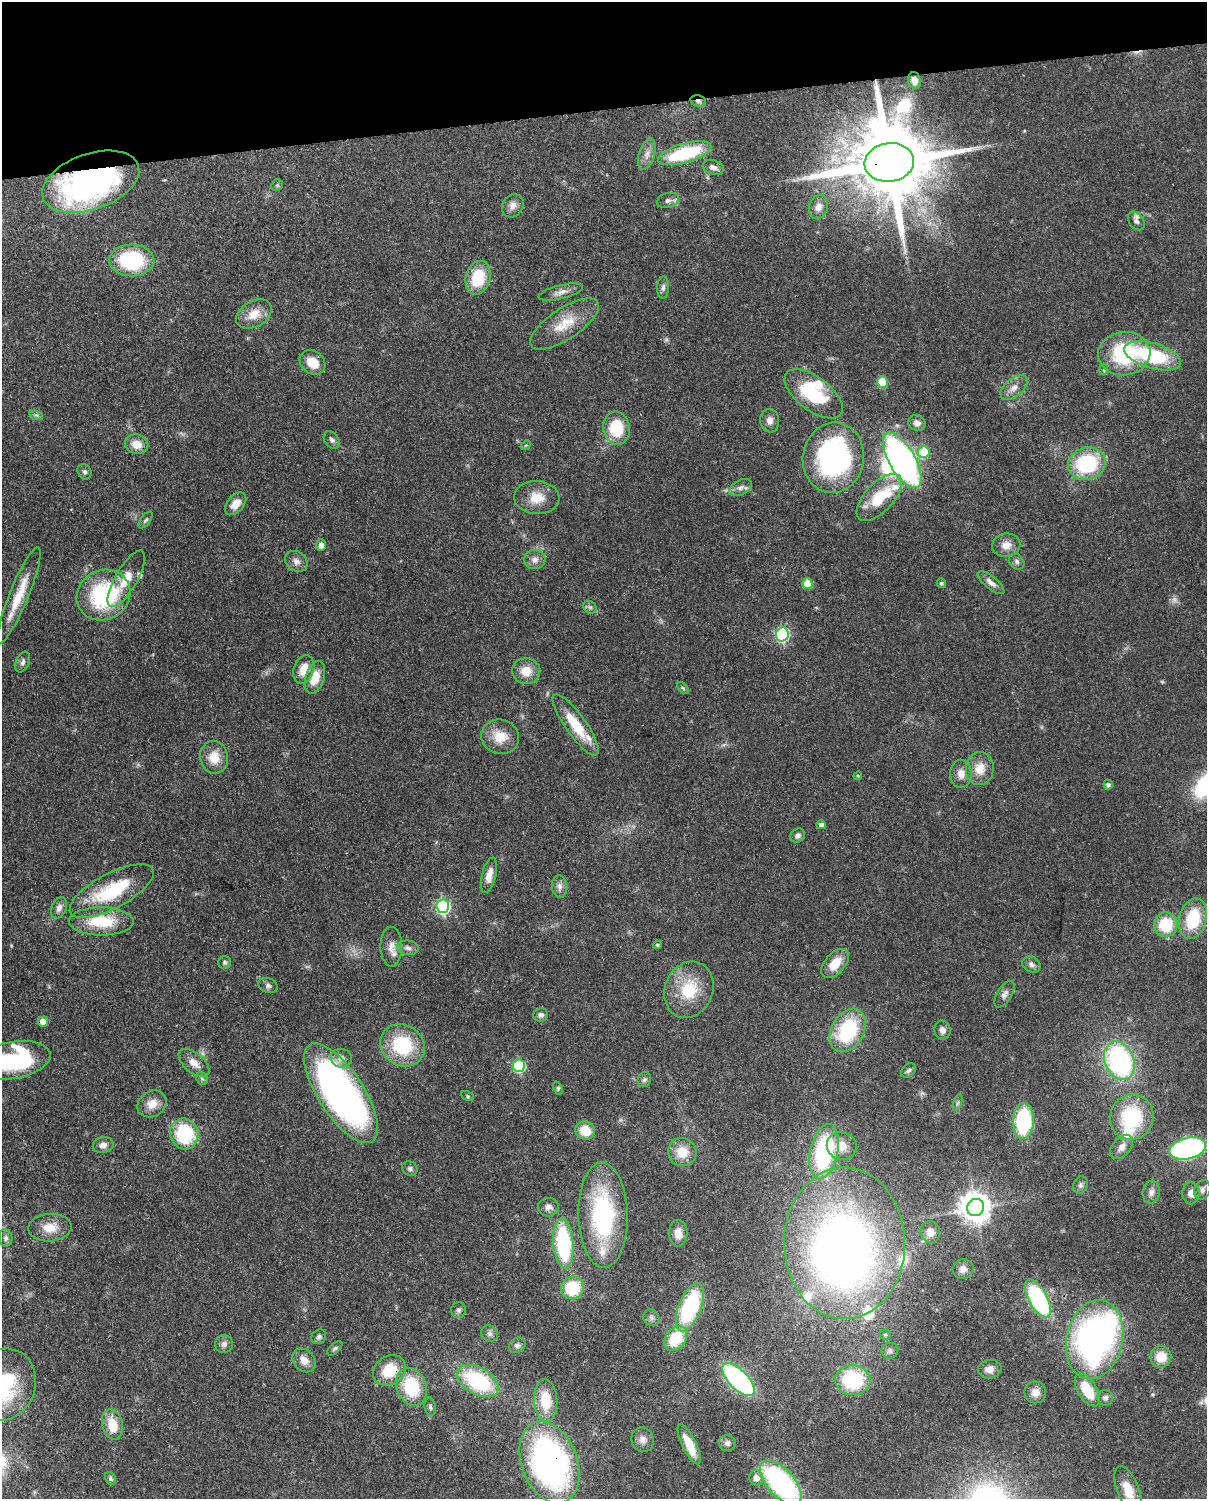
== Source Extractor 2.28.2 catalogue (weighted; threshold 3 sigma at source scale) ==
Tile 3 of 4 x 3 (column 3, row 1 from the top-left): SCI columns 2502-3706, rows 3149-4645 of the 5000 x 4911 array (HDU 1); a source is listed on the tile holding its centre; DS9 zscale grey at full resolution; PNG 1209 x 1501 px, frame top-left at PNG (2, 2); each listed source drawn as its Kron ellipse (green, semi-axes under 4 px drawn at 4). Shown black and unused: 7% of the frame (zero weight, under 3 of 4 exposures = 7% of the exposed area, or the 3 px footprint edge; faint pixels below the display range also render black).
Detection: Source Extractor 2.28.2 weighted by HDU 2 'WHT'; one run over the whole footprint, this tile lists its part. Background 0.0986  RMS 0.0041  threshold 0.0184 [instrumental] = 3 sigma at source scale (4.5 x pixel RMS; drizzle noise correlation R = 1.50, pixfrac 1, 0.05/0.05 arcsec/px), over >= 5 px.
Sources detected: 183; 2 too faint to see at this stretch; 4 inside a brighter object's white glare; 1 cosmic-ray / hot-pixel residue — neither listed nor drawn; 10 inside a brighter listed object's ellipse — not listed separately; the other 166 listed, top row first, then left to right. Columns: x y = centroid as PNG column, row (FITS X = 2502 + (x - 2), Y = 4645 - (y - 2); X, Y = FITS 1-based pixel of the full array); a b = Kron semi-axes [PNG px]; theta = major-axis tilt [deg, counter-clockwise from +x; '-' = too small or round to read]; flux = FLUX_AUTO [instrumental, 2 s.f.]
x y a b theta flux
914 81 8 6 -79 2.8
698 101 8 5 -13 1.3
685 153 27 9 16 32
647 154 16 8 73 3.2
889 162 25 19 7 6500
713 167 11 7 -17 2
91 182 50 28 19 130
277 185 6 5 - 0.65
668 200 11 7 16 1.7
513 206 12 10 55 2.7
818 207 12 9 75 3.2
1136 221 10 7 -54 1.6
132 260 22 16 0 35
478 278 17 12 75 16
663 287 11 6 88 1.4
561 292 22 7 13 2.9
254 314 19 13 30 6.7
565 324 40 15 33 12
1124 353 26 21 6 34
1153 356 29 12 -16 31
313 362 14 11 -38 7.3
1104 370 5 4 - 0.6
882 382 5 5 - 15
1014 388 16 9 40 3.4
814 394 34 16 -37 26
36 415 7 4 -18 0.84
770 421 12 9 -83 2.6
917 423 8 8 - 2.5
616 428 16 13 -80 17
332 440 10 7 -52 1.4
137 444 12 10 -13 5.1
526 445 6 4 42 0.48
924 452 6 6 - 14
833 458 35 30 81 76
902 460 31 13 -60 160
1087 464 19 16 17 33
84 472 8 6 -58 1.1
741 488 12 7 27 2
879 497 29 14 47 16
537 498 22 16 -3 7.7
236 504 13 8 49 4.9
145 520 10 5 53 0.91
321 545 6 5 - 2.4
1006 545 14 11 10 3.9
535 560 11 9 14 2.4
296 561 12 9 -33 2.5
1017 562 9 6 -47 1.3
126 579 32 11 60 8.2
941 583 5 5 - 0.83
991 583 16 6 -39 2.6
807 584 5 5 - 9.2
19 595 52 9 68 12
103 595 28 24 30 43
590 607 7 6 - 0.99
782 635 7 6 - 63
23 662 11 6 67 1.4
304 669 14 10 71 6
526 671 14 13 - 6.5
315 677 17 9 72 7.8
683 688 7 4 -45 0.62
576 725 37 10 -54 14
500 737 19 17 -20 8.1
214 757 16 14 -81 7
980 769 16 14 84 6.5
961 774 14 11 -89 3.7
858 776 4 4 - 0.47
1108 785 5 4 - 1.4
821 825 5 4 - 2
798 835 8 6 42 1.5
489 875 18 7 76 4
560 886 11 7 -84 2.1
112 891 47 17 28 27
443 906 7 6 - 78
59 908 11 7 66 2.1
1193 919 21 13 77 20
101 921 32 14 0 16
1166 925 12 12 - 16
657 945 4 4 - 0.64
391 947 20 10 -89 3.9
408 948 11 7 -7 1.7
225 962 6 6 - 0.89
835 963 17 10 48 7.8
1031 964 9 7 -33 1.7
268 985 9 7 -23 1.3
689 990 29 24 67 17
1004 994 15 7 58 1.9
541 1015 7 6 - 1.2
43 1021 5 5 - 4.5
848 1030 23 16 61 32
942 1030 9 8 - 2.2
402 1045 23 20 -33 26
341 1058 10 9 - 2.6
13 1060 38 18 10 54
1119 1061 20 14 -67 71
194 1063 18 10 -40 4.2
519 1066 6 6 - 39
909 1070 8 6 43 0.99
202 1078 7 5 -67 0.77
644 1079 7 6 - 1
558 1088 7 4 -66 0.59
341 1093 58 22 -57 190
467 1096 6 4 -29 0.59
957 1103 8 3 71 0.79
152 1104 15 12 32 5.1
1132 1117 23 21 68 30
1023 1121 18 10 87 35
585 1130 10 9 - 8.7
184 1134 15 14 - 30
103 1145 10 8 13 2.2
842 1146 15 13 -20 6.5
1122 1147 14 8 49 3.3
1188 1148 19 10 14 86
682 1152 14 14 - 7.7
824 1152 28 14 78 55
410 1168 8 6 -31 1.1
1081 1185 9 7 70 1.3
1202 1190 10 8 68 1.7
1151 1192 11 8 81 2.3
1191 1193 11 8 -89 2.9
548 1207 10 9 - 2.3
975 1208 9 8 - 500
603 1215 53 24 -89 55
50 1228 22 13 4 6.9
930 1232 11 10 - 3.4
678 1233 13 9 -88 4.5
6 1238 8 6 -81 1.2
563 1243 25 10 -85 42
844 1243 76 60 -89 320
963 1269 10 10 - 2.5
572 1288 11 11 - 19
1038 1298 21 9 -62 58
690 1307 25 11 68 42
459 1310 8 7 - 1.1
651 1318 9 7 -48 1.6
490 1334 9 7 -44 1.4
885 1335 5 5 - 0.63
319 1337 8 7 - 1.2
676 1339 14 10 53 17
1095 1339 40 28 77 150
224 1344 9 9 - 1.7
517 1345 9 7 33 1.4
335 1349 9 5 41 0.85
890 1351 8 7 - 1.4
1161 1357 10 10 - 7.1
304 1360 13 10 -47 4
990 1369 12 9 10 3.2
389 1370 17 14 34 13
738 1380 21 9 -46 76
853 1380 18 15 -3 29
478 1381 23 13 -30 37
3 1385 37 32 65 44
411 1387 19 14 -69 22
1087 1390 18 9 -58 13
1035 1392 11 11 - 3.2
1105 1398 8 7 - 1.2
546 1401 21 11 -87 13
430 1407 9 5 -82 1
112 1425 15 10 -77 10
642 1440 12 11 - 2.9
727 1443 8 8 - 1.7
689 1444 22 7 -64 9.8
549 1462 42 28 -69 140
110 1478 7 5 -60 0.9
756 1478 7 7 - 3.9
781 1483 27 13 -49 82
1128 1490 25 11 -68 7.3
Overlapping masked pixels (flux is a lower limit): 6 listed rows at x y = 914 81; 698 101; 889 162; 91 182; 389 1370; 549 1462
Isophote crosses this tile's border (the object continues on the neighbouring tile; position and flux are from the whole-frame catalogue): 3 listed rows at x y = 13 1060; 3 1385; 781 1483